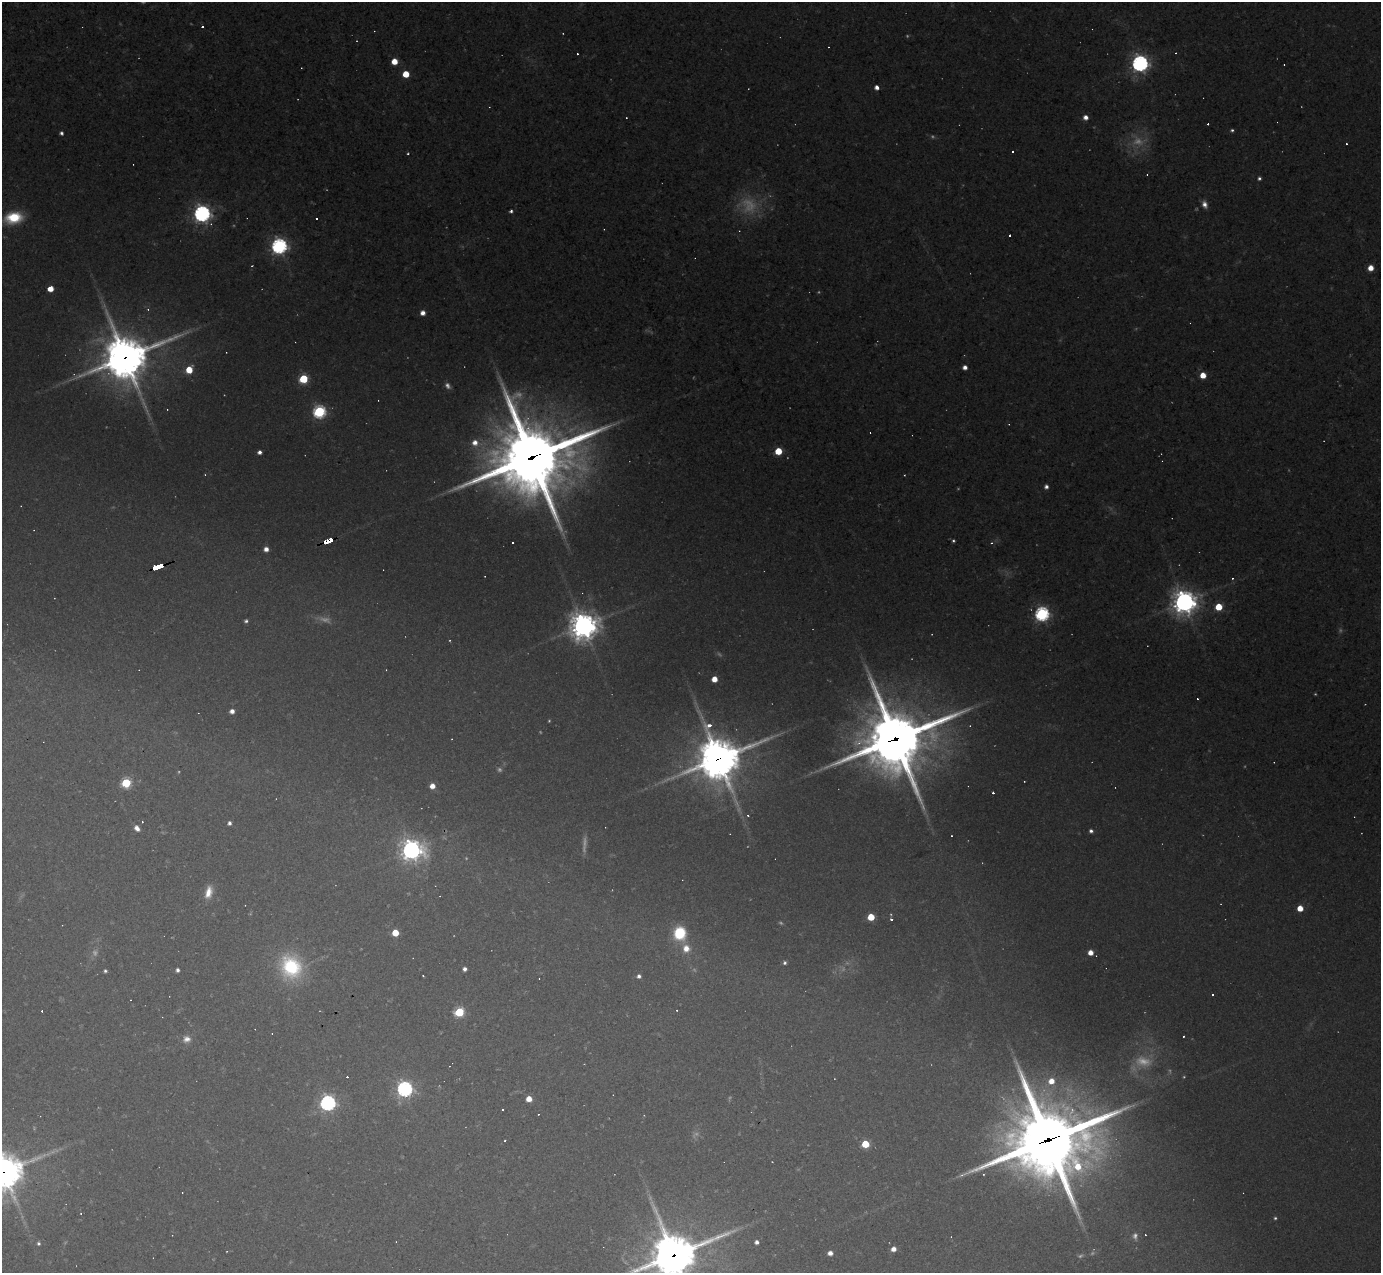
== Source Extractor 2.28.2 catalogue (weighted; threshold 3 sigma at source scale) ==
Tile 7 of 4 x 4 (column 3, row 2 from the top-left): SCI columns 2760-4138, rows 2817-4087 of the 5518 x 5505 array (HDU 1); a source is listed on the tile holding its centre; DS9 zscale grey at full resolution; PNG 1383 x 1275 px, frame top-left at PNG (2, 2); no overlay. Shown black and unused: <1% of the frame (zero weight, under 2 of 3 exposures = <1% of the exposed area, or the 3 px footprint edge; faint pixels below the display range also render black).
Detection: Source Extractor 2.28.2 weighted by HDU 2 'WHT'; one run over the whole footprint, this tile lists its part. Background 0.0441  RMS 0.0075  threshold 0.0336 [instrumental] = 3 sigma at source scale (4.5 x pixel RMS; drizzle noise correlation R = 1.50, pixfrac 1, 0.05/0.05 arcsec/px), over >= 5 px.
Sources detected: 166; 28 too faint to see at this stretch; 47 cosmic-ray / hot-pixel residue — not listed; the other 91 listed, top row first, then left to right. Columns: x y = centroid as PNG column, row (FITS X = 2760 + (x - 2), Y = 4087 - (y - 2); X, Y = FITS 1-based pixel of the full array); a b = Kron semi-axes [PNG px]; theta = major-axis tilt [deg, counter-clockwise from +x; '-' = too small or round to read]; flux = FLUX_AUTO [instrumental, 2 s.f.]
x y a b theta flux
203 27 3 3 - 2.6
394 61 5 5 - 16
1140 63 7 7 - 380
406 74 5 5 - 22
877 87 4 4 - 4.9
1086 117 5 5 - 5.7
626 118 2 2 - 0.62
1232 130 4 3 - 1.5
61 133 4 4 - 2.2
1346 144 3 2 - 0.85
408 153 3 3 - 0.93
1259 178 4 4 - 1.9
1204 204 8 6 -71 5
511 211 4 3 - 2.1
202 214 7 7 - 380
14 218 17 11 9 33
279 246 7 6 - 300
1371 268 5 4 - 11
50 289 5 4 - 14
148 309 5 4 - 1.2
423 313 5 4 - 6.2
125 357 17 15 24 3100
965 367 4 4 - 5
189 370 5 5 - 21
1203 375 5 5 - 14
303 379 5 5 - 53
167 409 3 2 - 0.55
319 412 6 6 - 150
475 443 7 7 - 7.3
778 451 5 5 - 25
259 452 4 4 - 3.5
532 458 31 25 17 7900
904 475 3 2 - 0.54
1046 487 5 4 - 3.3
328 541 9 4 20 120
953 541 4 3 - 1.3
513 543 3 3 - 1.9
991 543 5 4 - 1.1
266 549 4 4 - 5.9
158 566 11 3 19 260
1184 602 9 8 - 850
1219 607 5 5 - 25
1042 614 6 6 - 220
246 621 4 3 - 1.8
583 626 10 10 - 980
714 679 5 4 - 11
232 711 4 4 - 5.1
710 725 7 6 - 21
895 739 25 21 22 5800
719 759 15 13 21 3000
1024 781 2 2 - 0.52
126 783 5 5 - 68
432 786 4 4 - 8.2
993 793 3 3 - 15
229 823 4 4 - 2.8
137 828 6 5 - 5.7
1091 831 4 4 - 2.6
951 836 2 2 - 0.7
411 850 9 8 - 550
208 892 16 8 76 10
1300 908 4 4 - 14
871 917 5 5 - 23
891 919 3 3 - 2.8
395 933 5 5 - 20
680 933 10 9 - 48
686 948 10 9 - 9.5
1090 952 4 4 - 8.6
785 963 5 4 - 1.9
291 967 27 24 -64 69
465 969 4 4 - 3.3
177 970 4 4 - 2.9
105 971 4 4 - 1.7
423 976 2 2 - 0.63
639 976 5 4 - 2.8
459 1012 6 5 - 60
187 1039 11 10 - 5.9
1051 1081 6 6 - 10
405 1089 6 6 - 280
529 1099 5 5 - 11
328 1103 7 6 - 290
502 1109 3 3 - 1.5
505 1140 3 2 - 0.83
1049 1140 32 25 16 8900
865 1144 5 5 - 31
4 1172 15 13 23 1900
1275 1218 4 3 - 1.4
757 1242 5 4 - 4.1
39 1243 5 5 - 1.9
893 1249 5 4 - 6.4
830 1253 4 4 - 5.8
674 1255 18 16 27 3800
Overlapping masked pixels (flux is a lower limit): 9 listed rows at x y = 125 357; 532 458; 328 541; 158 566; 895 739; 719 759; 1049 1140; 4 1172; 674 1255
Isophote crosses this tile's border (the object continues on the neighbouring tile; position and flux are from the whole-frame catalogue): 2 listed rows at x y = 4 1172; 674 1255